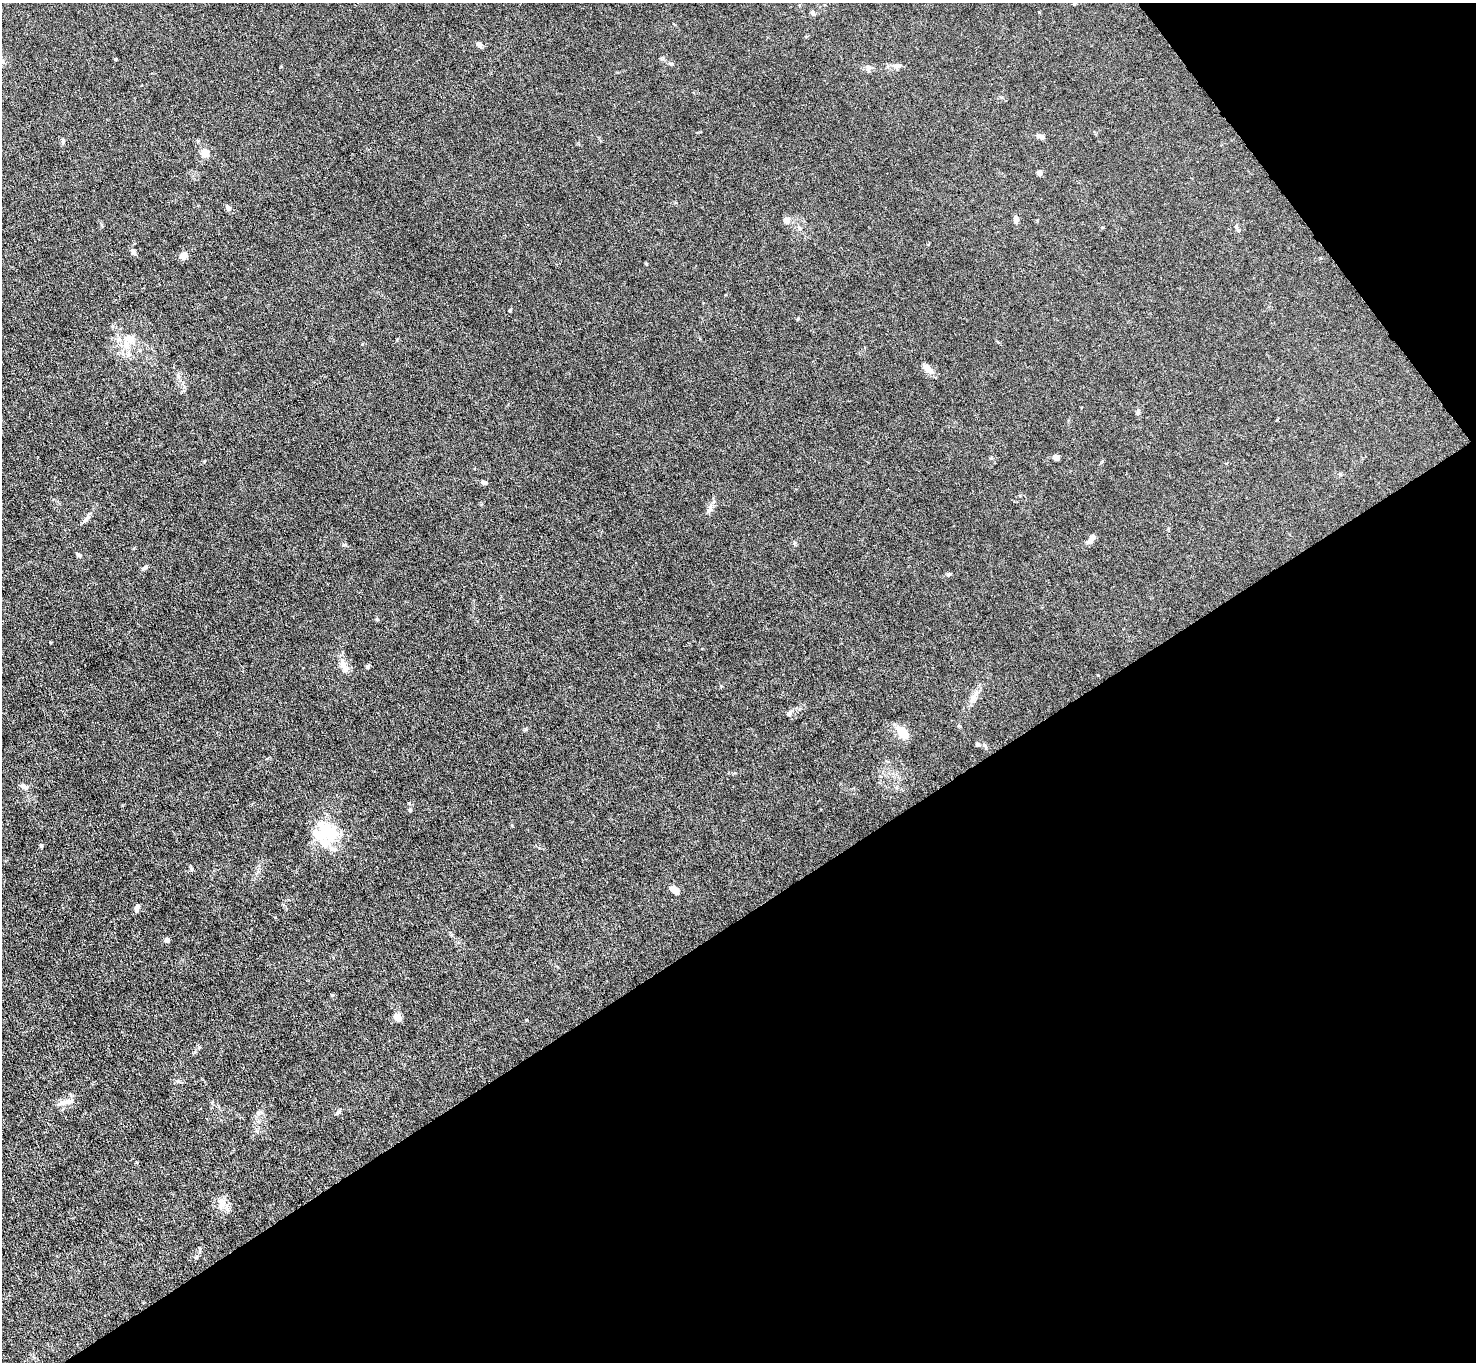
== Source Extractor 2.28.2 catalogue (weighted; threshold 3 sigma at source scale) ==
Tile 12 of 4 x 4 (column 4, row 3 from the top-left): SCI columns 4421-5894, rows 1515-2874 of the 5894 x 5888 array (HDU 1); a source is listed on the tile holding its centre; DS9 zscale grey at full resolution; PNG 1478 x 1364 px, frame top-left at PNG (2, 3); no overlay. Shown black and unused: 36% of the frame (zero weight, under 4 of 8 exposures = <1% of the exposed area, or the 3 px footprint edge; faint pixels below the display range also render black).
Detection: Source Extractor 2.28.2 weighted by HDU 2 'WHT'; one run over the whole footprint, this tile lists its part. Background 0.0261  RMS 0.0022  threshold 0.00888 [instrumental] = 3 sigma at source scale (4.09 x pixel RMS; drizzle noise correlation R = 1.36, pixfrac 0.8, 0.05/0.05 arcsec/px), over >= 5 px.
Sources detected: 53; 4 inside a brighter listed object's ellipse — not listed separately; the other 49 listed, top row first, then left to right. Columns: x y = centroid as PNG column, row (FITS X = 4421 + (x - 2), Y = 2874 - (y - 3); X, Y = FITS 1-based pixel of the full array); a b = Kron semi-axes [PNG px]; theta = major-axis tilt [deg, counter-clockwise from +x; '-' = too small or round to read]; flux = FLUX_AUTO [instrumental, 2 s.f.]
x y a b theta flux
812 12 8 5 -84 0.38
479 44 8 5 -35 0.56
671 63 6 4 -19 0.27
897 66 11 5 2 0.71
868 68 10 6 -81 0.57
1042 137 9 6 -16 0.54
63 141 8 3 78 0.31
205 153 5 5 - 6.6
1039 173 5 5 - 0.8
228 208 8 6 -49 0.71
786 219 11 5 2 0.66
1016 219 9 6 -89 0.84
799 228 7 4 -61 0.39
1238 230 6 3 -71 0.25
133 251 9 5 -59 0.69
183 256 9 7 12 1
126 344 12 10 89 2.3
928 369 13 8 -75 1
178 376 7 4 -72 0.4
1138 412 9 5 83 0.48
1056 457 6 5 - 1
1340 474 5 4 - 0.23
484 482 8 4 -19 0.57
710 508 12 7 70 0.94
86 518 12 6 52 0.79
1092 539 11 6 52 1.2
79 555 9 3 -30 0.3
145 568 7 5 41 0.42
949 574 6 5 - 0.28
377 619 5 4 - 0.24
343 665 18 7 -70 1.8
367 667 7 4 59 0.3
973 698 7 6 - 0.65
789 713 9 5 64 0.48
902 732 15 10 -54 3.1
977 744 7 5 -16 0.34
25 787 9 6 -22 0.89
410 810 5 4 - 0.26
322 835 32 23 -17 7.6
41 846 5 4 - 0.33
674 890 10 5 -38 2.3
137 908 8 5 74 0.85
167 940 4 4 - 1.2
332 995 4 4 - 0.2
397 1017 7 6 - 2.1
67 1101 17 7 11 1.6
338 1112 9 5 40 0.44
258 1113 7 4 18 0.4
222 1205 17 8 58 1.6
Unlisted compact peaks at least as high as the median listed source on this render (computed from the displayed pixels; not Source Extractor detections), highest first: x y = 525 729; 343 545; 178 1081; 1098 675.